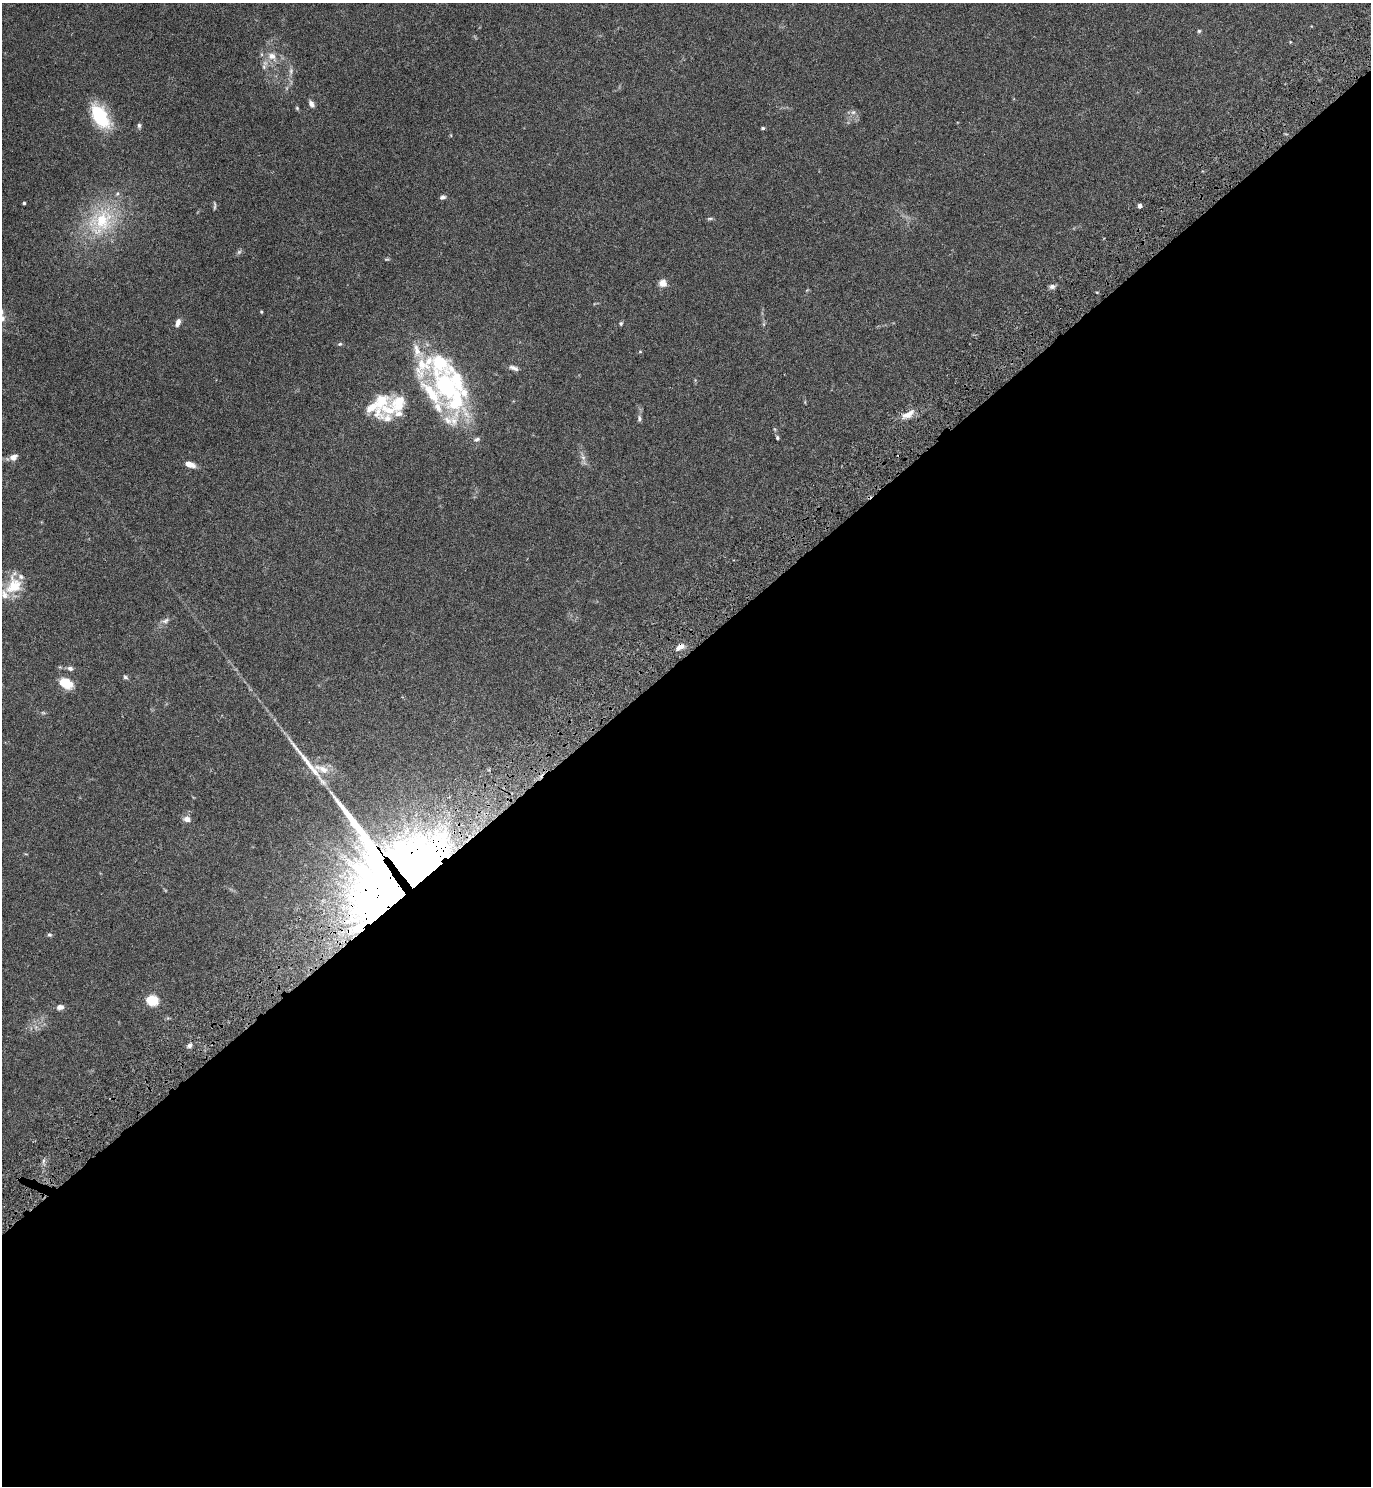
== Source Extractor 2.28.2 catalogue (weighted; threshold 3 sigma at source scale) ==
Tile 15 of 4 x 4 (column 3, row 4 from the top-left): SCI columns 2937-4305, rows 52-1535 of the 6072 x 6081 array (HDU 1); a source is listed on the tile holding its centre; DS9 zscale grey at full resolution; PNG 1373 x 1488 px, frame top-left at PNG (2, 3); no overlay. Shown black and unused: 56% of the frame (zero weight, under 4 of 7 exposures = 5% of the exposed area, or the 3 px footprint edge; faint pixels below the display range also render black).
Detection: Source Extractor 2.28.2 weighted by HDU 2 'WHT'; one run over the whole footprint, this tile lists its part. Background 0.0259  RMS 0.0024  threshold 0.00985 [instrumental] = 3 sigma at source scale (4.09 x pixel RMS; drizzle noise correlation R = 1.36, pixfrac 0.8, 0.05/0.05 arcsec/px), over >= 5 px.
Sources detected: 64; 2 too faint to see at this stretch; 2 long thin detections or spike segments (spike, bleed or trail) — not listed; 14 inside a brighter listed object's ellipse — not listed separately; the other 46 listed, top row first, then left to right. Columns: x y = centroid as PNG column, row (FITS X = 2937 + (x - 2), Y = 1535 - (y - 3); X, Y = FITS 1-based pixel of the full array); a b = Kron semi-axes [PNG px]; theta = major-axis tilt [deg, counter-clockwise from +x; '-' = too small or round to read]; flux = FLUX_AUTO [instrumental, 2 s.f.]
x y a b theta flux
1199 31 5 4 - 0.3
1290 42 4 3 - 0.15
272 56 14 10 -36 2.2
291 71 9 6 83 0.73
311 104 8 5 -61 0.98
297 108 6 4 -46 0.27
853 112 7 6 - 0.61
100 116 30 16 -58 11
139 126 7 5 -84 0.48
763 128 4 4 - 0.29
443 197 7 5 15 0.56
24 203 3 3 - 0.29
215 206 11 3 89 0.38
1140 206 4 4 - 1
710 218 9 3 5 0.34
101 221 40 26 53 15
663 283 5 5 - 3.2
1052 286 8 6 2 0.65
261 312 4 4 - 0.21
178 322 10 5 69 1.1
621 323 5 4 - 0.34
340 344 6 4 19 0.32
640 351 5 3 - 0.21
514 368 13 6 -21 0.91
446 386 71 30 -66 31
382 401 30 17 61 5.7
398 414 11 9 -3 1.2
908 414 20 8 30 2.2
639 418 9 5 -89 0.51
777 437 5 4 - 0.3
13 457 10 7 23 1.2
583 457 7 6 - 0.69
190 464 10 5 -23 2
14 585 28 20 74 6.1
165 621 10 6 29 0.83
680 647 11 6 31 1.5
70 668 7 6 - 0.69
125 677 7 5 -18 0.41
66 683 15 10 -27 4.4
322 769 26 9 -20 3.3
187 819 8 6 -9 1.2
387 892 64 54 -71 250
49 935 6 5 - 0.38
152 1000 8 6 -12 7.6
60 1007 9 6 10 0.93
189 1045 6 5 - 0.67
Overlapping masked pixels (flux is a lower limit): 2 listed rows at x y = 680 647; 387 892